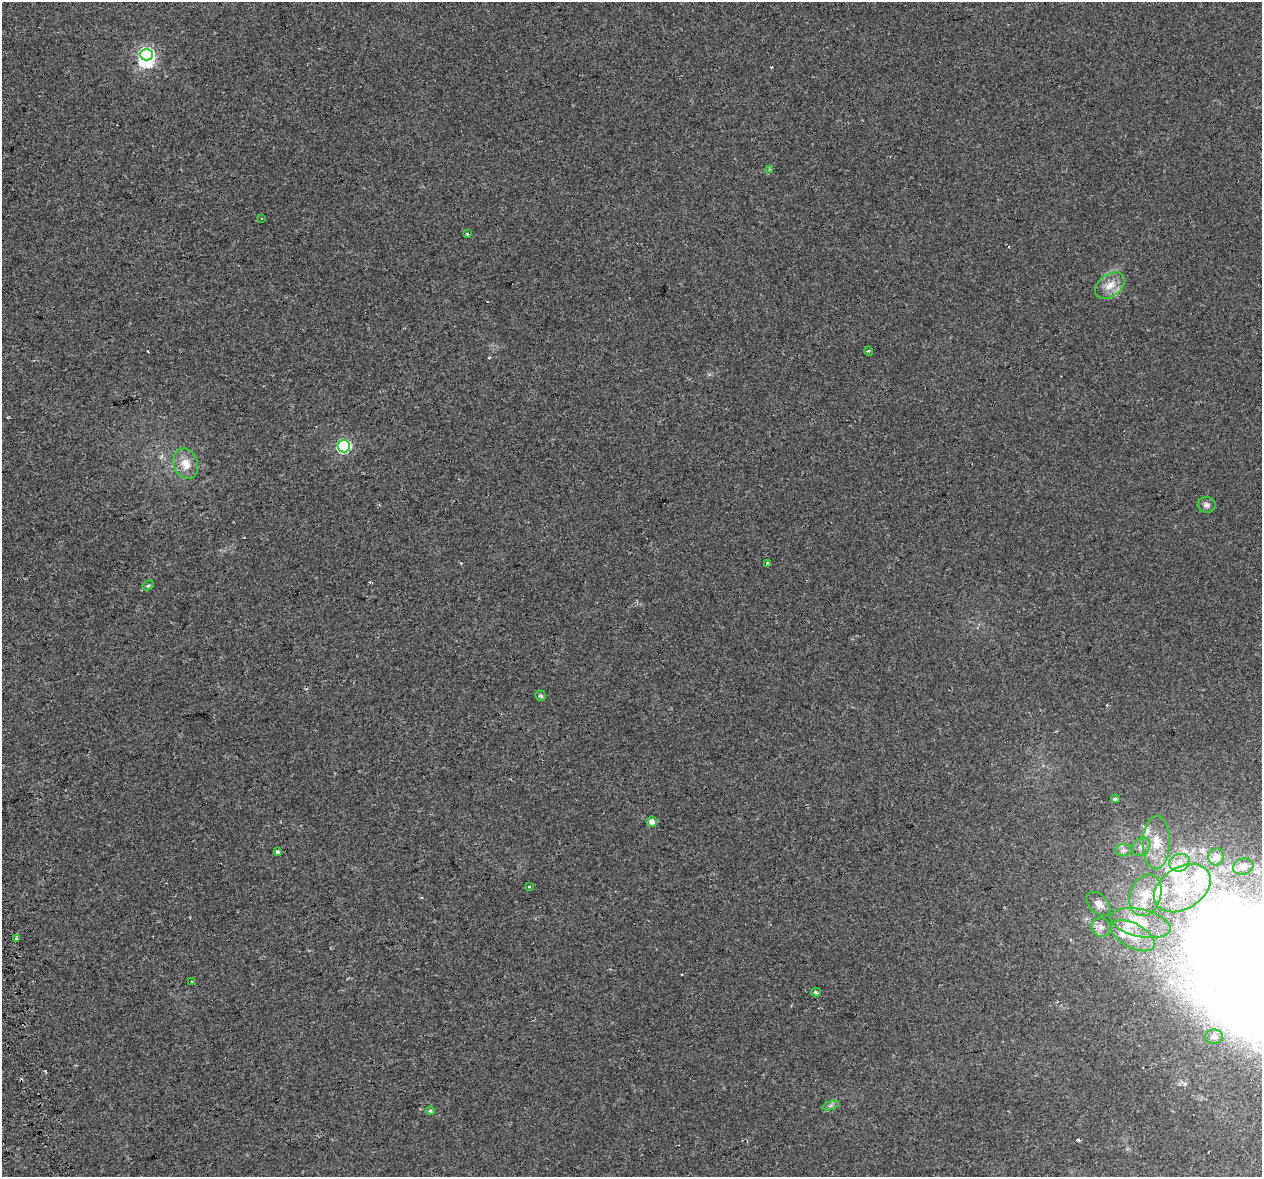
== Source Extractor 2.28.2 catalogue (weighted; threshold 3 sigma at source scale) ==
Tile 7 of 4 x 4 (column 3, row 2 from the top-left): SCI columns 2580-3839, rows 2453-3627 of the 5157 x 4856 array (HDU 1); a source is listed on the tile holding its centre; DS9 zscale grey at full resolution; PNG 1264 x 1179 px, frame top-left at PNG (2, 2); each listed source drawn as its Kron ellipse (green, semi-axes under 4 px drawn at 4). Shown black and unused: <1% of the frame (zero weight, under 2 of 3 exposures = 3% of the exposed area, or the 3 px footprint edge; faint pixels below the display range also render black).
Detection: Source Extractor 2.28.2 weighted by HDU 2 'WHT'; one run over the whole footprint, this tile lists its part. Background 0.00668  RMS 0.0029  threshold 0.0129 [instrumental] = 3 sigma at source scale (4.5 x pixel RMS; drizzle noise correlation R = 1.50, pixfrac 1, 0.0396/0.0396 arcsec/px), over >= 5 px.
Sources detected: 47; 1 inside a brighter object's white glare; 4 cosmic-ray / hot-pixel residue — neither listed nor drawn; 8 inside a brighter listed object's ellipse — not listed separately; the other 34 listed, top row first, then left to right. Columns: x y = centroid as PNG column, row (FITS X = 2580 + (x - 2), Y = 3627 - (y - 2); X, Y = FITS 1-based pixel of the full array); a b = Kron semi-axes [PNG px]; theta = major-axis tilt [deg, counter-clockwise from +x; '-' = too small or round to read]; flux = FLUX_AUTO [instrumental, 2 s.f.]
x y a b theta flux
146 55 7 6 - 45
770 169 4 3 - 0.34
261 218 3 2 - 0.22
467 234 3 2 - 1.1
1110 285 17 11 36 3.6
869 351 5 3 - 0.27
344 446 6 6 - 37
186 464 16 12 -70 3.5
1207 505 9 8 - 0.99
768 563 4 3 - 0.35
148 585 6 4 31 0.44
541 696 5 5 - 0.55
1115 799 4 4 - 0.51
652 822 5 5 - 1.5
1156 842 27 13 88 6.7
1141 847 10 8 49 1.5
1123 850 8 6 0 0.97
278 852 4 4 - 0.57
1216 857 8 7 - 1.4
1180 863 10 8 22 2.4
1243 866 10 8 17 1.3
529 887 3 3 - 0.95
1182 888 31 21 32 15
1145 895 21 15 71 6.5
1099 904 14 9 -46 1.9
1140 923 30 13 -13 6.8
1101 927 10 9 - 1.5
1133 936 24 12 -28 4.7
17 939 3 3 - 1.8
191 982 3 3 - 0.46
816 992 5 4 - 0.46
1214 1037 9 7 -1 1.1
831 1106 9 4 19 0.56
430 1111 4 4 - 0.42
Unlisted compact peaks at least as high as the median listed source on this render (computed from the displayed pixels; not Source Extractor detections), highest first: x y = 45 1071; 771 67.